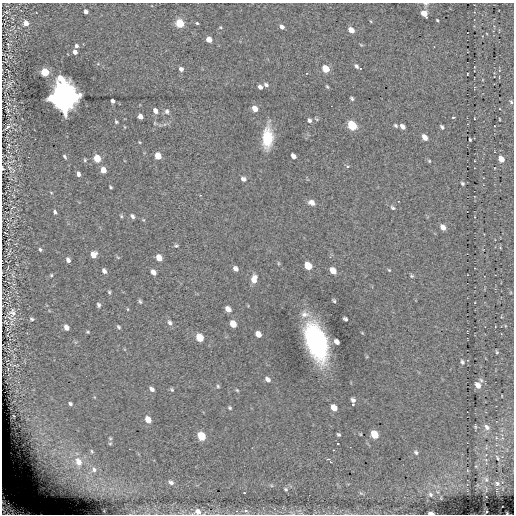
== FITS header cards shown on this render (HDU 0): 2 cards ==
NAXIS1  =                  512
NAXIS2  =                  512

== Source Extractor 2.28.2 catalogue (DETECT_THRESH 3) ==
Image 512 x 512 px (HDU 0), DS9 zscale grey, 1 PNG px = 1 image px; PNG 516 x 516 px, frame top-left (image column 1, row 512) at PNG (2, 3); no overlay
Background -0.251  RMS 4.7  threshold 14.2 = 3 sigma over >= 5 px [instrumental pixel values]
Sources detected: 152; all 152 listed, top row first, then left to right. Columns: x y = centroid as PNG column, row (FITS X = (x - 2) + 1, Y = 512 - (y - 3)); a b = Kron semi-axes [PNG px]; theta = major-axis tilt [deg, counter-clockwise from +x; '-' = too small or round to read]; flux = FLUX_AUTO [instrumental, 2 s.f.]
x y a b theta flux
426 4 6 5 - 490
86 12 4 4 - 1600
424 13 5 4 - 4400
437 20 3 2 - 280
26 23 4 4 - 4300
180 23 5 5 - 16000
197 23 4 3 - 380
220 27 4 4 - 310
282 27 5 4 - 1200
351 30 5 4 - 3700
209 39 5 4 - 3600
8 44 3 2 - 230
76 46 4 3 - 860
75 52 4 4 - 1800
356 66 5 3 - 700
360 68 3 2 - 150
181 69 4 4 - 1100
325 69 6 4 -41 8100
45 72 5 4 - 19000
467 74 3 2 - 180
266 85 6 4 -34 730
327 86 4 3 - 340
260 87 4 4 - 920
64 98 10 8 -75 880000
352 99 4 3 - 510
112 101 4 3 - 1000
511 102 6 4 -63 470
255 109 6 5 - 2300
8 110 7 5 -71 380
155 111 6 5 - 1600
167 111 7 6 - 800
140 117 5 4 - 1900
453 117 3 2 - 510
499 119 3 2 - 230
309 120 6 5 - 690
116 122 4 3 - 420
352 125 6 5 - 16000
396 125 5 4 - 460
403 126 5 4 - 1400
7 127 9 3 37 730
442 127 5 3 - 650
425 137 6 4 -54 2300
267 138 15 8 89 14000
470 139 3 3 - 330
139 142 5 3 - 260
8 145 8 4 68 400
64 156 4 3 - 500
158 156 5 5 - 4600
293 156 5 4 - 1300
97 158 5 4 - 9000
501 159 5 4 - 3600
85 160 5 4 - 400
429 161 5 4 - 360
347 166 5 4 - 400
3 168 3 2 - 350
9 168 9 5 -45 820
103 170 5 4 - 2900
78 174 5 4 - 1100
243 179 6 5 - 990
462 183 4 4 - 520
111 187 4 2 - 370
51 192 4 3 - 250
311 202 8 6 -26 1600
393 208 6 4 -31 540
55 212 5 3 - 660
121 216 5 4 - 410
132 216 5 4 - 770
443 227 6 5 - 1900
176 246 5 4 - 460
40 249 5 4 - 520
93 255 6 5 - 3200
159 258 6 5 - 3100
68 260 5 4 - 1300
278 263 5 3 - 320
308 266 6 5 - 6600
236 269 6 5 - 1100
389 270 5 3 - 330
104 271 5 4 - 1200
333 271 6 5 - 3400
153 272 6 4 -54 1800
13 275 7 3 -46 380
51 275 5 4 - 390
412 276 5 5 - 430
254 279 10 6 81 2400
109 292 5 4 - 450
140 301 6 4 -70 540
334 301 4 3 - 410
98 305 6 5 - 670
128 309 5 3 - 270
228 309 6 5 - 1800
12 313 20 16 67 4500
305 314 13 9 -10 2300
32 319 6 6 - 680
345 319 5 3 - 670
170 323 7 6 - 1000
233 324 6 5 - 3600
66 327 6 4 -58 2100
119 327 6 4 -51 520
88 332 5 4 - 370
258 334 6 5 - 2300
200 338 6 5 - 7700
316 341 25 13 -71 73000
336 342 5 4 - 1500
497 352 4 2 - 340
462 362 6 4 -71 650
268 379 7 5 -41 1100
481 380 6 5 - 610
478 385 6 5 - 2500
218 386 5 4 - 410
152 389 6 4 -45 1100
172 390 5 4 - 450
237 390 5 3 - 340
353 400 4 4 - 910
70 404 5 5 - 660
353 404 3 3 - 260
230 408 5 4 - 420
334 408 6 5 - 3100
148 420 7 5 -56 3300
475 427 5 4 - 370
487 427 9 6 -44 1300
361 434 3 2 - 220
374 434 6 5 - 7500
339 435 4 3 - 450
201 436 6 5 - 11000
110 438 5 4 - 390
496 438 5 3 - 270
110 444 5 3 - 360
338 444 3 2 - 210
333 450 2 2 - 240
92 451 7 5 -85 600
416 452 6 5 - 680
53 454 13 6 72 2500
39 458 16 6 -48 2600
497 458 7 3 -69 410
328 459 3 2 - 510
486 460 5 4 - 380
78 462 15 12 -71 7000
330 462 3 2 - 640
53 465 16 5 -44 2900
66 467 9 4 -45 1200
94 469 9 8 - 1700
486 479 5 4 - 410
171 482 8 5 -32 1100
497 483 6 4 -59 530
286 489 4 3 - 380
244 493 3 2 - 180
430 494 6 5 - 610
10 508 26 14 -27 8800
198 511 8 8 - 1900
236 511 4 3 - 270
246 511 4 4 - 730
431 513 5 2 - 1500
At the frame edge (FLAGS 8, measured only in part): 5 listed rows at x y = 426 4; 3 168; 10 508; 198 511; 431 513